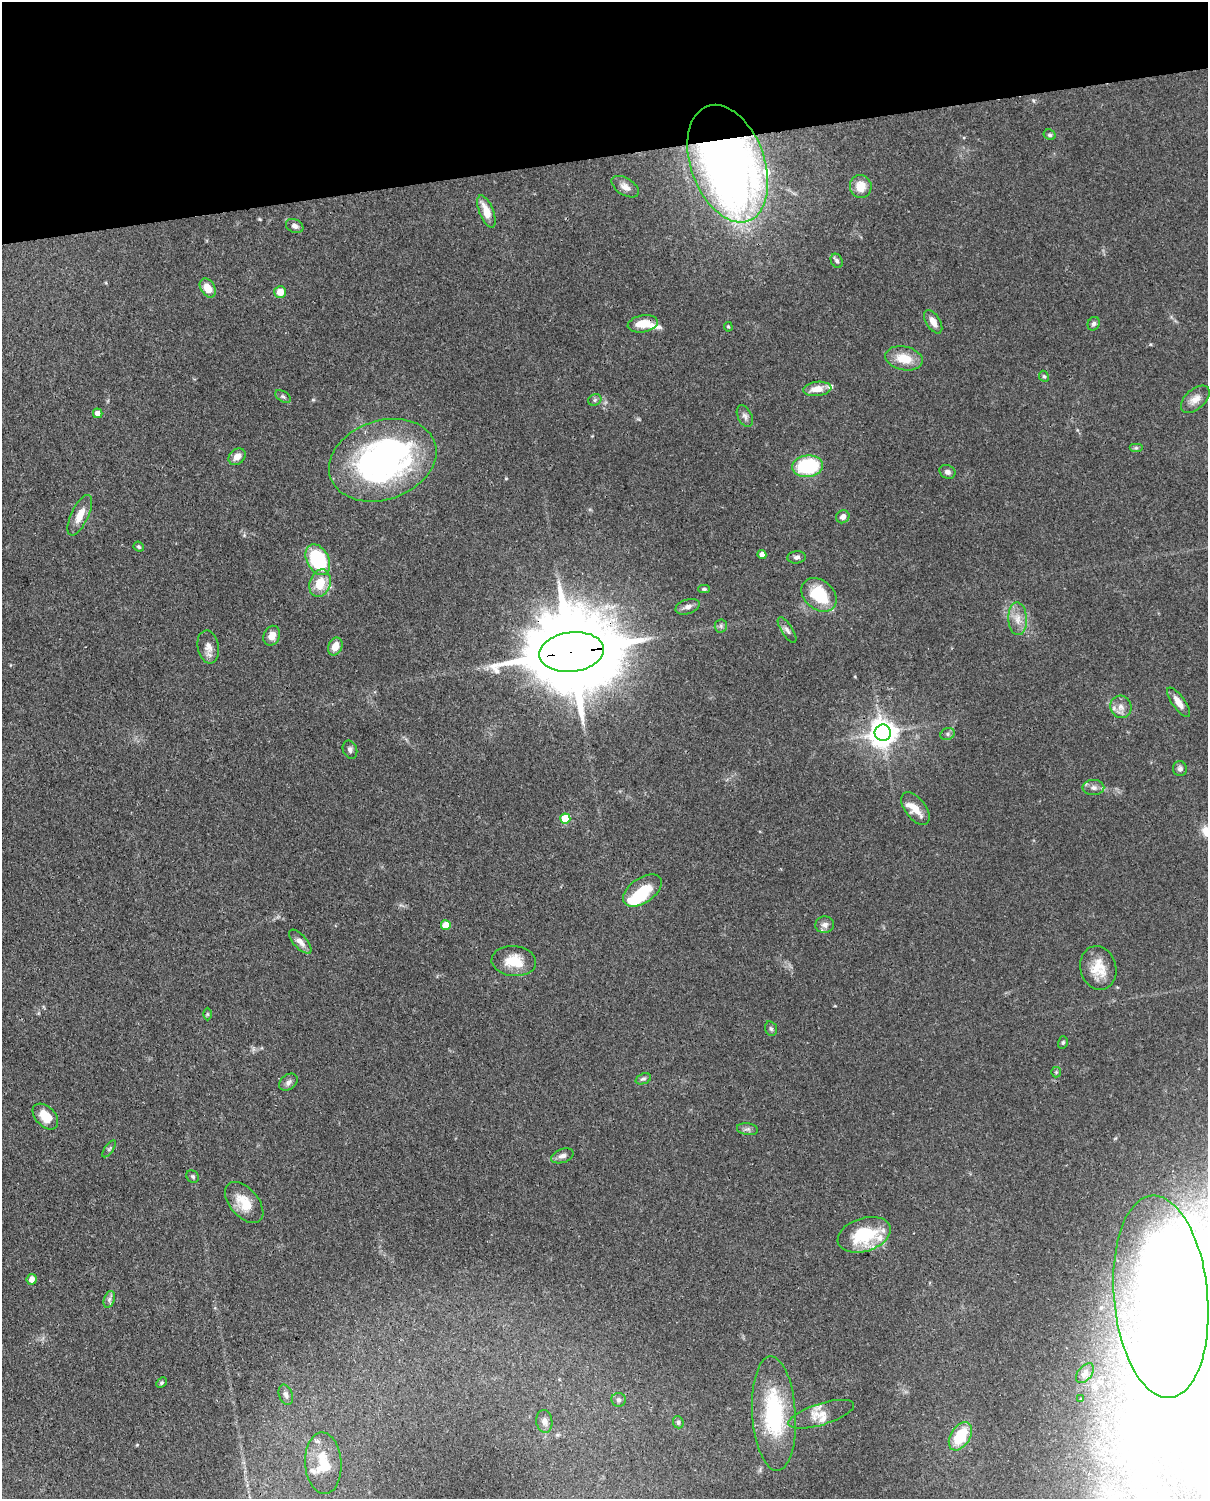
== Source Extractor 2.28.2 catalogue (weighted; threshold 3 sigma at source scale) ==
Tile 3 of 4 x 3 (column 3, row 1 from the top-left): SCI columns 2500-3705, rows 3258-4754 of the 4999 x 4907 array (HDU 1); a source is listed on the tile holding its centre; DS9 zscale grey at full resolution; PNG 1210 x 1501 px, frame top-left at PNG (2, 2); each listed source drawn as its Kron ellipse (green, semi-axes under 4 px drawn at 4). Shown black and unused: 10% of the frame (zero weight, under 3 of 4 exposures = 7% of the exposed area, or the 3 px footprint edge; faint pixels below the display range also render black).
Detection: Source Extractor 2.28.2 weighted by HDU 2 'WHT'; one run over the whole footprint, this tile lists its part. Background 0.114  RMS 0.0042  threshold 0.0187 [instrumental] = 3 sigma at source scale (4.5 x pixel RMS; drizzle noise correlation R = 1.50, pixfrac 1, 0.05/0.05 arcsec/px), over >= 5 px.
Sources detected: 114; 20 inside a brighter object's white glare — neither listed nor drawn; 9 inside a brighter listed object's ellipse — not listed separately; the other 85 listed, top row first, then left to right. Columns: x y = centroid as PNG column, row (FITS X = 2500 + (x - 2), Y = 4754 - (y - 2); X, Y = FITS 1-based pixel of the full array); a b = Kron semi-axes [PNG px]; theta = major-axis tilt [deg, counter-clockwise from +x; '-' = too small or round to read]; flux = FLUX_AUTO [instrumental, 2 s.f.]
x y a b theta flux
1050 135 6 5 - 0.85
728 164 61 37 -70 350
861 186 11 11 - 6.4
625 187 15 8 -32 2.9
486 211 17 7 -68 6.5
295 226 9 6 -25 1.8
837 261 7 5 -63 1.3
208 288 10 7 -57 5.9
280 292 6 6 - 4.7
933 322 13 7 -58 3.2
643 324 15 8 11 6.7
1094 324 7 5 60 1.1
728 327 5 4 - 0.5
904 358 19 11 -12 9.2
1044 376 6 4 -65 0.72
817 389 14 7 6 5.2
283 396 8 5 -31 0.95
1195 399 17 10 42 3.8
595 400 7 5 25 0.88
98 413 5 4 - 3
745 416 11 7 -63 1.7
1136 448 7 4 0 0.75
237 457 9 7 42 3.6
383 460 55 39 19 130
808 466 15 11 6 31
947 472 8 6 -21 1.6
80 515 22 8 64 5.6
843 517 7 6 - 1.9
139 547 5 4 - 0.68
762 555 4 4 - 3
796 557 9 6 6 1.4
318 560 16 11 -63 35
320 583 14 10 72 9.7
704 589 6 4 -1 0.65
819 595 19 14 -40 19
688 607 12 7 18 2.2
1018 619 16 9 -87 4.5
721 626 6 6 - 0.99
787 630 15 5 -58 1.7
272 636 10 8 68 3.9
208 647 16 10 -79 3.6
335 647 9 7 67 4.4
572 652 32 20 7 8300
1178 702 17 6 -55 4.2
1121 707 11 10 - 3.3
883 733 8 8 - 560
948 734 7 6 - 1.1
350 750 9 7 -68 1.4
1180 769 7 7 - 1.4
1093 788 11 7 -1 2.2
915 809 19 10 -53 5.9
565 819 5 5 - 14
642 890 22 12 34 16
446 925 5 5 - 7.5
825 925 9 8 - 1.9
300 942 15 6 -47 2.8
514 961 22 15 -5 9.8
1098 968 22 18 -76 9.6
207 1014 6 4 -90 0.62
771 1029 7 5 -73 0.92
1063 1042 6 4 74 0.68
1056 1072 5 5 - 0.58
643 1079 8 5 21 0.93
288 1082 10 7 38 1.8
45 1116 15 9 -46 7.7
747 1129 10 6 -8 1.4
109 1149 10 3 55 0.74
562 1156 12 7 19 1.9
193 1177 7 5 -44 0.78
244 1203 24 14 -49 9.3
864 1235 27 16 17 24
32 1279 5 5 - 3.4
1161 1297 101 47 -85 130
109 1299 9 5 70 1.4
1085 1373 11 7 51 1.5
162 1383 6 4 43 0.7
286 1395 10 7 -71 1.7
1081 1399 3 3 - 0.29
619 1400 7 7 - 1.2
774 1414 57 21 -86 41
821 1414 34 10 17 6.1
544 1421 11 8 -83 2.3
678 1422 6 5 - 0.93
960 1436 15 9 58 16
323 1463 31 18 -86 14
Overlapping masked pixels (flux is a lower limit): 4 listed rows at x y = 728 164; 643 324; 572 652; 883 733